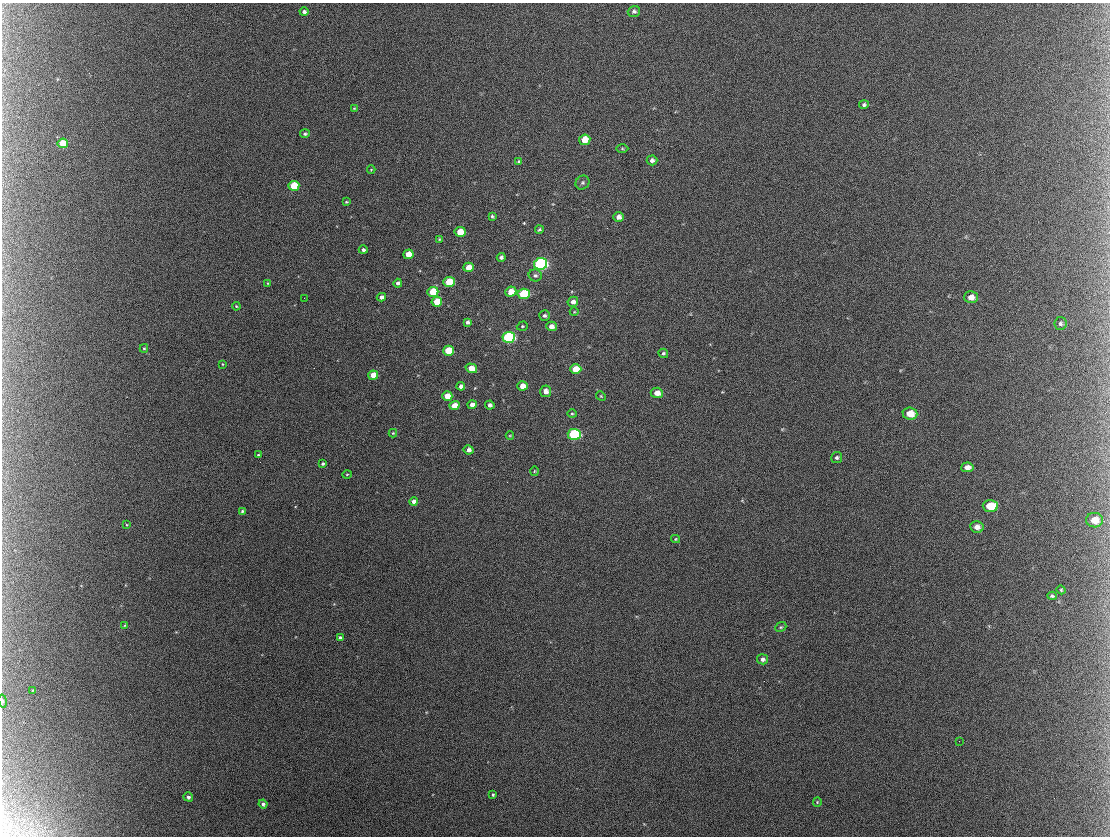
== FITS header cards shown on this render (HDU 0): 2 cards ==
NAXIS1  =                 1108 / length of data axis 1
NAXIS2  =                  834 / length of data axis 2

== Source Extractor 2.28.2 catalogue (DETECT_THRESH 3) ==
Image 1108 x 834 px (HDU 0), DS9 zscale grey, 1 PNG px = 1 image px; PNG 1112 x 838 px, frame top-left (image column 1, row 834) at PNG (2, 3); each listed source drawn as its Kron ellipse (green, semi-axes under 4 px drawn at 4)
Background 3260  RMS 41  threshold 122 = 3 sigma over >= 5 px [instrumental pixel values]
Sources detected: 92; all 92 listed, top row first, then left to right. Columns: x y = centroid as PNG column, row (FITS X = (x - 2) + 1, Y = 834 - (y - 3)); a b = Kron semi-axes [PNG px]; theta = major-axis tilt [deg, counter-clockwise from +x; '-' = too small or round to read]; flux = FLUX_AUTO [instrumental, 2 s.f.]
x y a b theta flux
634 11 6 5 - 6600
304 12 4 4 - 6600
864 105 5 4 - 5200
354 108 3 2 - 1900
305 134 5 4 - 4900
585 140 6 5 - 41000
63 143 5 5 - 59000
622 149 6 4 -1 3200
652 160 5 5 - 9900
519 161 4 4 - 3500
371 170 4 3 - 1900
582 183 7 6 - 6000
294 186 5 5 - 81000
346 202 3 3 - 2600
492 216 4 3 - 3900
619 217 5 5 - 15000
539 230 4 3 - 4300
460 232 5 5 - 56000
439 239 4 4 - 2600
363 250 4 4 - 5500
408 254 5 5 - 39000
501 257 4 4 - 7400
541 264 6 6 - 530000
468 267 5 4 - 30000
535 275 6 6 - 6900
449 282 5 5 - 86000
268 283 3 3 - 2400
398 283 4 4 - 8200
511 291 5 5 - 30000
433 292 5 5 - 78000
524 294 6 5 - 140000
381 297 5 4 - 11000
971 297 7 6 - 18000
304 298 2 2 - 1400
437 302 5 5 - 59000
573 302 5 5 - 11000
236 306 4 3 - 2700
574 312 4 3 - 2100
544 315 5 5 - 5700
467 322 4 4 - 7700
1060 323 6 6 - 6300
522 326 5 4 - 3500
551 326 5 4 - 17000
509 337 6 5 - 390000
144 348 4 4 - 3300
448 351 5 5 - 91000
663 353 5 4 - 4500
222 364 3 2 - 2100
471 368 6 4 -18 34000
576 369 5 5 - 47000
373 375 5 4 - 37000
461 386 4 4 - 11000
523 386 5 4 - 27000
546 391 6 5 - 15000
657 393 6 5 - 24000
447 396 5 4 - 38000
601 396 5 4 - 3100
454 405 5 4 - 29000
472 405 4 4 - 15000
490 405 5 4 - 9100
572 414 4 4 - 3300
910 414 7 6 - 36000
393 433 4 4 - 3000
574 434 6 5 - 320000
510 436 4 3 - 2200
469 450 5 4 - 13000
258 455 3 3 - 2900
837 457 5 5 - 5400
323 464 3 3 - 4900
967 467 6 5 - 15000
534 471 5 3 - 2600
347 474 4 3 - 2200
414 501 4 4 - 13000
990 506 7 6 - 79000
242 511 3 3 - 4000
1094 520 8 7 - 37000
127 525 4 3 - 2600
977 527 6 6 - 17000
675 539 4 4 - 3100
1061 590 4 4 - 2700
1052 596 5 4 - 4300
125 625 3 3 - 2600
781 627 6 4 22 3700
340 637 4 4 - 5700
763 659 5 5 - 8100
33 690 3 3 - 2100
3 701 7 4 -80 5100
959 741 2 2 - 1400
493 795 4 3 - 3600
188 797 5 4 - 6700
817 802 5 4 - 2900
263 804 4 4 - 7600
At the frame edge (FLAGS 8, measured only in part): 1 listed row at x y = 3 701